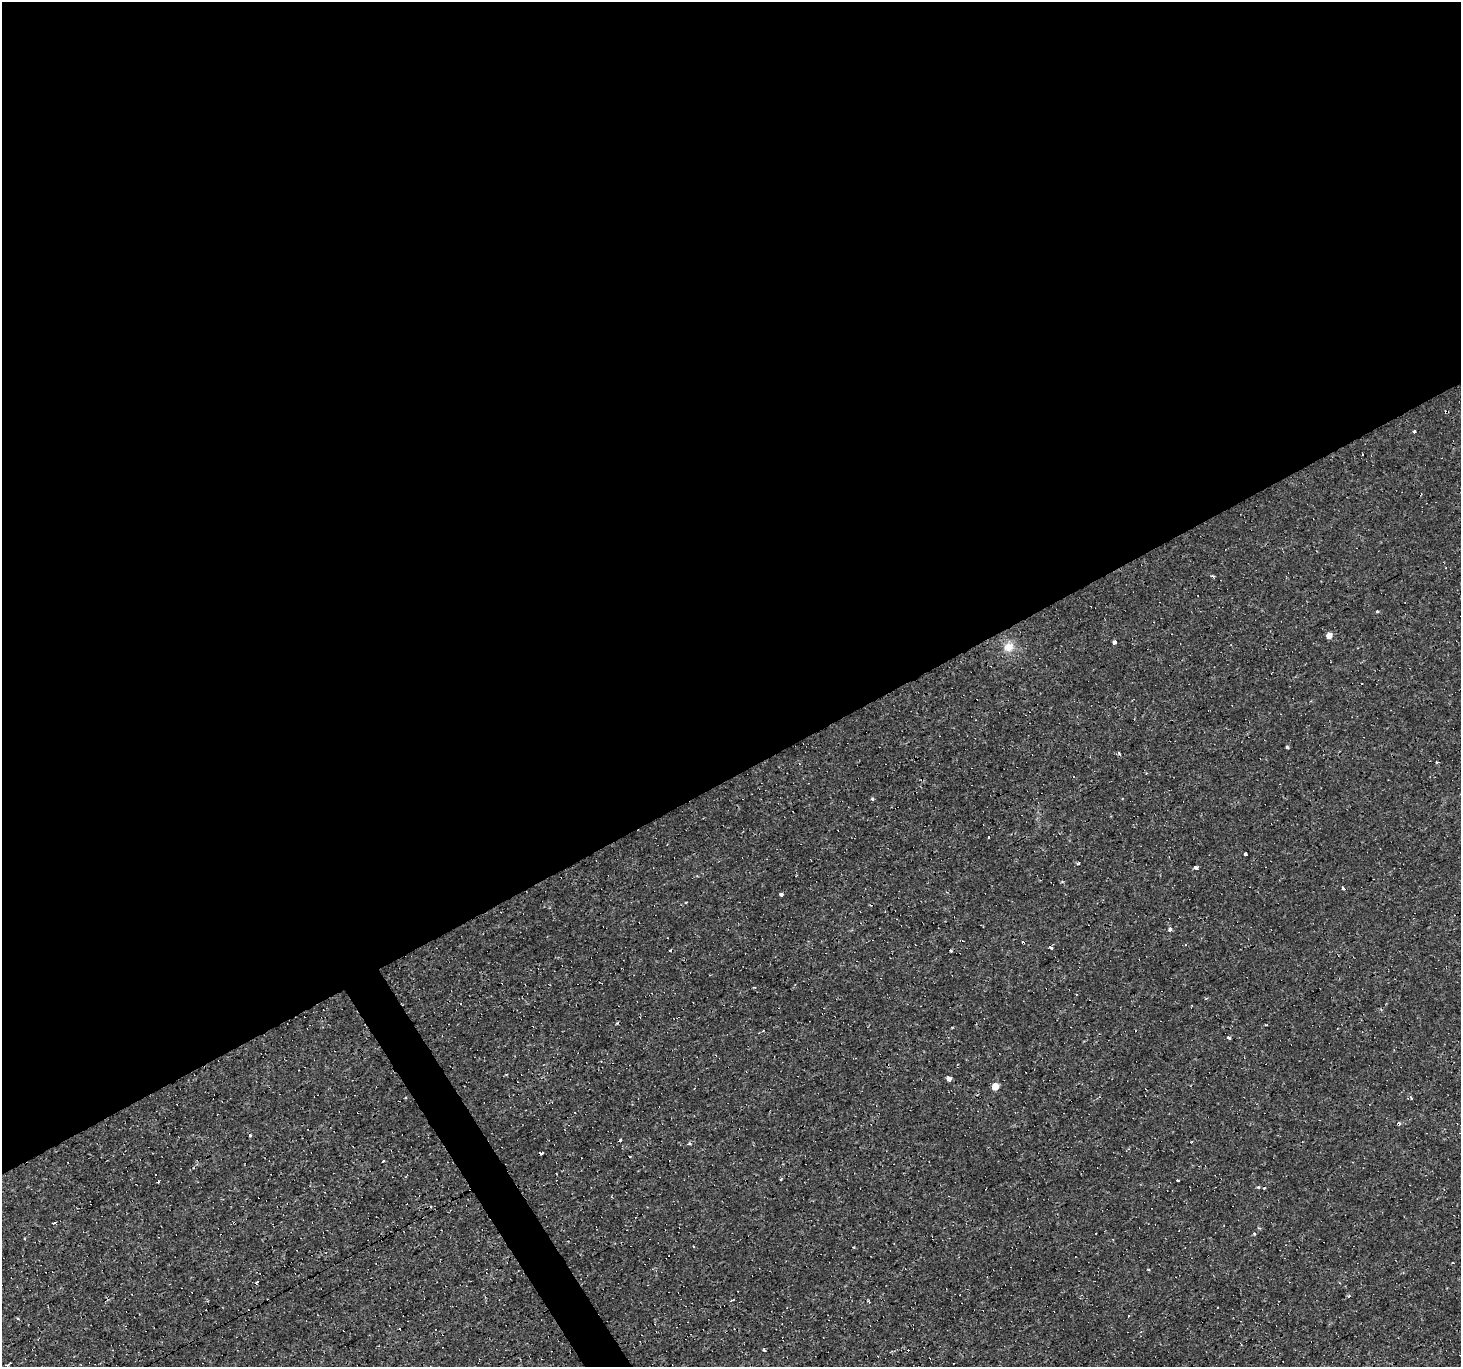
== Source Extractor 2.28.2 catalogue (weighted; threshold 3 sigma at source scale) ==
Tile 2 of 4 x 4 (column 2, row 1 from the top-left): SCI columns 1460-2918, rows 4203-5567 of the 5836 x 5734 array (HDU 1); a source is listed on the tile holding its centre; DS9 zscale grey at full resolution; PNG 1463 x 1369 px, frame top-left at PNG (2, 2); no overlay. Shown black and unused: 58% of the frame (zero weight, under 3 of 4 exposures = <1% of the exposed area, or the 3 px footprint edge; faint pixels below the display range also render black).
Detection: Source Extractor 2.28.2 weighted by HDU 2 'WHT'; one run over the whole footprint, this tile lists its part. Background 0.00119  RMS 9.0e-04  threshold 0.00407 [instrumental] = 3 sigma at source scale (4.5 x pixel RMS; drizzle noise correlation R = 1.50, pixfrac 1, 0.0396/0.0396 arcsec/px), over >= 5 px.
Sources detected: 60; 21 cosmic-ray / hot-pixel residue — not listed; the other 39 listed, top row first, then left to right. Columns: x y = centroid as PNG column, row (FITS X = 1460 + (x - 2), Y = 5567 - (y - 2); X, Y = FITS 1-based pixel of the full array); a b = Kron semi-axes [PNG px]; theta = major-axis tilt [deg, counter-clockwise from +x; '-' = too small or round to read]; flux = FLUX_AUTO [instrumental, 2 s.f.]
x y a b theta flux
1446 412 3 3 - 0.42
1414 431 3 3 - 0.18
1213 576 4 3 - 0.18
1377 611 3 3 - 0.2
1329 635 5 5 - 0.79
1114 642 4 3 - 0.9
1009 647 16 12 24 1.2
1287 747 4 3 - 0.12
1119 753 3 3 - 0.69
1437 762 4 3 - 0.075
1146 773 3 3 - 0.069
872 799 3 3 - 0.19
1245 854 3 3 - 0.5
1195 867 4 3 - 0.44
1343 888 4 3 - 0.7
781 894 4 4 - 0.19
1170 929 3 3 - 0.71
1050 946 4 3 - 2
951 951 3 3 - 0.46
1206 998 5 3 - 0.083
1229 1038 5 3 - 0.21
949 1079 4 4 - 1.1
995 1086 5 5 - 1.3
1411 1098 3 3 - 0.56
250 1135 4 4 - 0.11
620 1140 3 3 - 0.35
541 1153 4 3 - 0.2
382 1161 3 2 - 0.18
155 1175 3 3 - 0.38
1178 1180 4 3 - 0.4
158 1181 3 3 - 0.69
1258 1187 5 4 - 0.11
53 1223 3 3 - 2.3
693 1247 3 2 - 0.12
732 1300 5 2 - 0.12
1217 1308 2 2 - 0.11
399 1329 3 3 - 0.21
764 1349 3 3 - 0.44
8 1365 5 3 - 0.63
Overlapping masked pixels (flux is a lower limit): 1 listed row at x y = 1446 412
Isophote crosses this tile's border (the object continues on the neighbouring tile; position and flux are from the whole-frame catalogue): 1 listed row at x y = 8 1365